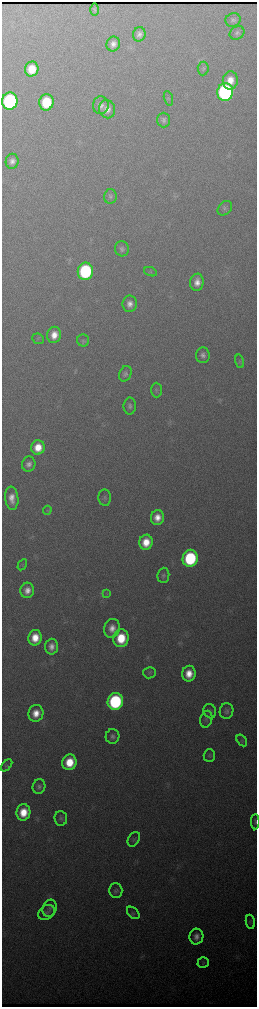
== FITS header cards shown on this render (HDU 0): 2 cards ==
NAXIS1  =                  510 / length of data axis 1
NAXIS2  =                 2010 / length of data axis 2

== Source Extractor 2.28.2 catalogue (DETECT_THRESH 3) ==
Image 510 x 2010 px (HDU 0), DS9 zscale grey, zoomed out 1/2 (1 PNG px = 2 x 2 image px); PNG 259 x 1009 px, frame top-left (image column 2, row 2010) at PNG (2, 2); each listed source drawn as its Kron ellipse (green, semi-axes under 4 px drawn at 4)
Background 2760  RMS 33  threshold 98.2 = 3 sigma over >= 5 px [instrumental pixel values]
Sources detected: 72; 1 cannot appear on this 1/2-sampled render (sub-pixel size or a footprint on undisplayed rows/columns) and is neither listed nor drawn; the other 71 listed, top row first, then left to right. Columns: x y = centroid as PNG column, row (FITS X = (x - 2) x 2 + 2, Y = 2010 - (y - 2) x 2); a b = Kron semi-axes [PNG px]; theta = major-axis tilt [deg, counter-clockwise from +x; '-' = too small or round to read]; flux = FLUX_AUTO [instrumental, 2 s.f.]
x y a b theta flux
94 10 6 3 90 1.2e+04
233 20 8 6 23 2.1e+04
237 33 8 6 32 2.0e+04
139 34 7 6 - 3.3e+04
113 44 7 6 - 4.2e+04
32 69 7 7 - 1.7e+05
203 69 7 5 84 1.4e+04
230 80 9 7 81 9.4e+04
225 92 9 8 - 2.0e+06
168 98 7 3 -73 9.4e+03
10 101 8 7 - 1.3e+06
46 102 8 7 - 3.2e+05
101 105 9 8 - 4.0e+04
107 109 9 8 - 5.4e+04
164 120 7 6 - 2.6e+04
12 161 7 6 - 3.8e+04
110 196 7 6 - 1.8e+04
225 208 8 6 47 1.9e+04
122 249 7 7 - 2.4e+04
85 271 9 7 80 8.6e+05
151 272 6 3 -21 7.7e+03
197 282 9 6 80 6.0e+04
130 304 8 7 - 4.9e+04
54 335 8 7 - 8.6e+04
38 339 6 5 - 1.3e+04
83 340 6 6 - 1.4e+04
203 355 8 7 - 3.2e+04
240 361 7 3 -75 9.8e+03
125 374 8 6 65 2.4e+04
156 390 7 5 -90 1.6e+04
130 406 8 6 90 2.5e+04
38 447 7 6 - 1.2e+05
29 464 7 6 - 3.4e+04
12 498 12 6 -84 7.6e+04
105 498 8 6 -85 2.0e+04
47 510 4 4 - 1.0e+04
157 517 7 6 - 7.9e+04
146 542 7 6 - 1.3e+05
190 558 8 7 - 6.9e+05
22 565 6 3 60 8.8e+03
163 575 8 6 86 1.8e+04
27 590 8 6 77 6.1e+04
107 594 4 2 - 5.8e+03
112 628 9 8 - 7.2e+04
35 638 8 6 79 1.3e+05
121 638 9 7 81 2.3e+05
52 647 8 6 87 5.0e+04
149 673 6 5 - 1.3e+04
189 674 8 7 - 1.0e+05
115 701 8 7 - 9.8e+05
210 711 7 6 - 1.6e+04
227 711 8 6 72 2.3e+04
36 713 8 7 - 9.3e+04
206 719 8 6 75 2.0e+04
112 736 7 6 - 2.6e+04
242 740 6 4 -56 1.1e+04
209 756 6 5 - 1.4e+04
69 762 8 7 - 1.9e+05
7 765 7 3 50 9.6e+03
39 787 7 6 - 2.4e+04
23 812 8 7 - 1.5e+05
61 818 7 6 - 1.8e+04
255 822 7 4 88 1.4e+04
134 839 8 5 58 1.6e+04
116 890 7 6 - 1.9e+04
50 908 9 6 69 2.4e+04
47 912 9 6 39 2.4e+04
133 913 7 4 -45 1.4e+04
250 922 7 4 -80 1.3e+04
196 937 8 7 - 4.5e+04
203 963 6 5 - 1.3e+04
At the frame edge (FLAGS 8, measured only in part): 1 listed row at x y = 255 822
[1 sub-pixel or undisplayed-footprint detection neither listed nor drawn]